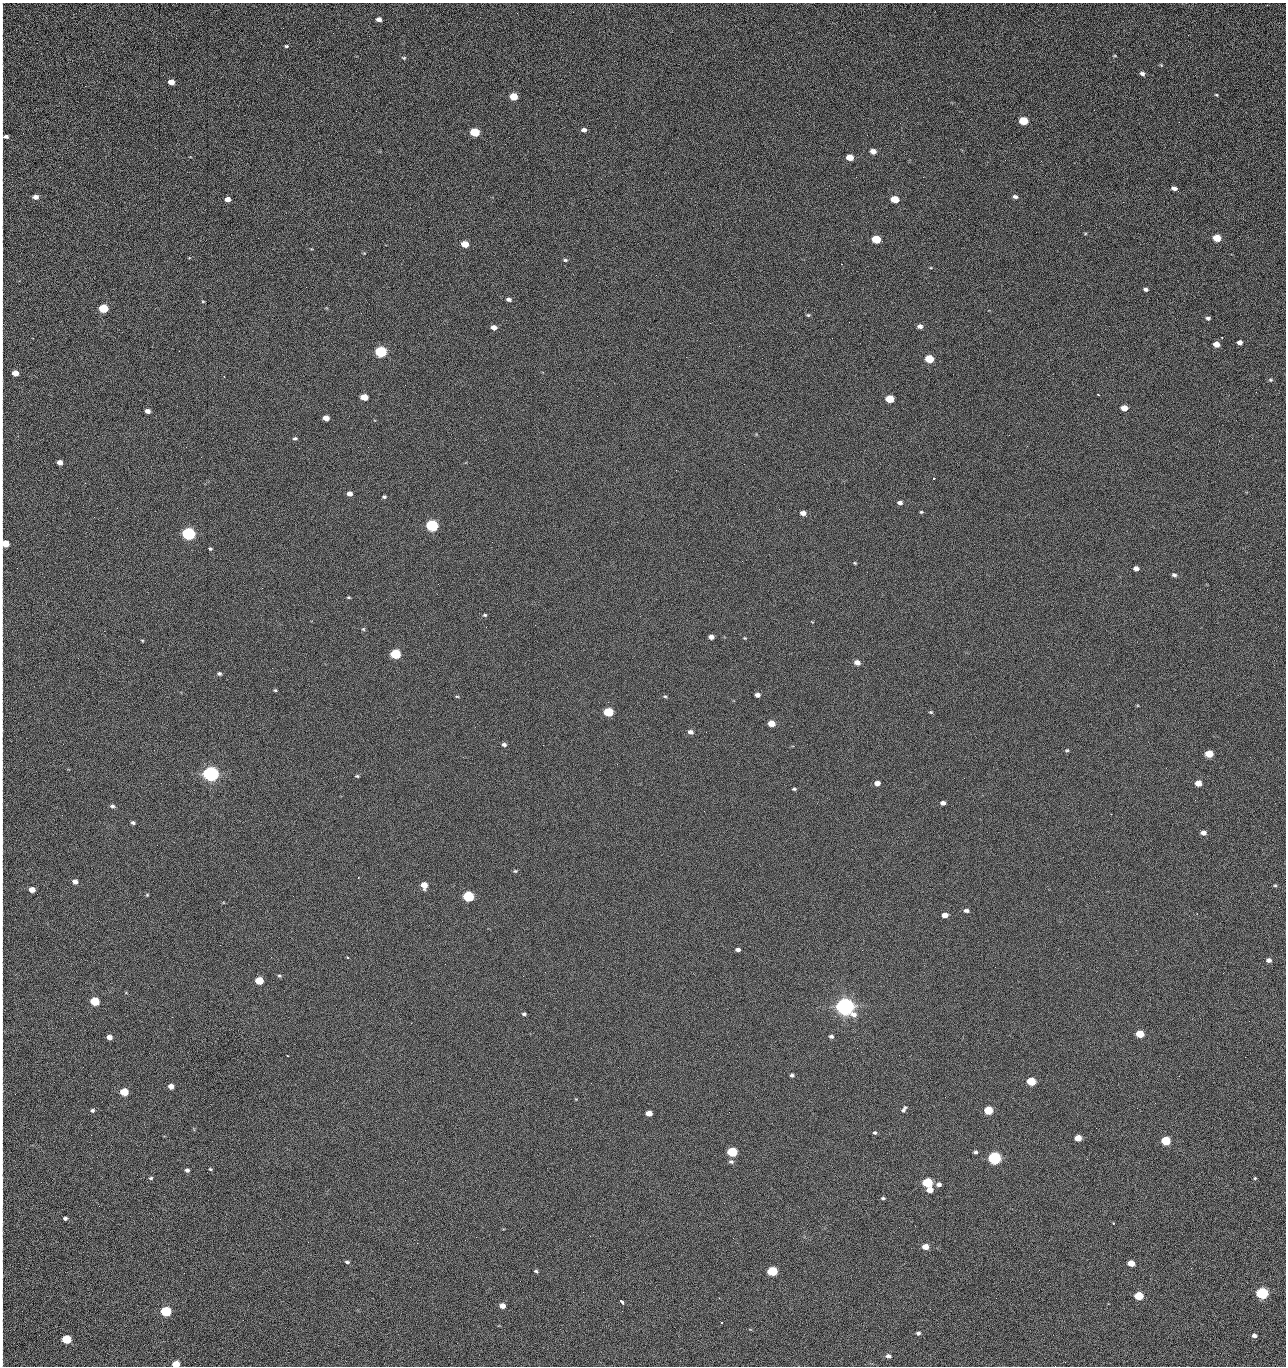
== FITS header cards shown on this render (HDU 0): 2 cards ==
NAXIS1  =                 1284 /fastest changing axis
NAXIS2  =                 1364 /next to fastest changing axis

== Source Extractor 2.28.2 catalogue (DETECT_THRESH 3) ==
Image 1284 x 1364 px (HDU 0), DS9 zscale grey, 1 PNG px = 1 image px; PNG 1288 x 1368 px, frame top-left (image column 1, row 1364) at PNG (2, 3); no overlay
Background 122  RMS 14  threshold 43.3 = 3 sigma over >= 5 px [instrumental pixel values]
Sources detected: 224; all 224 listed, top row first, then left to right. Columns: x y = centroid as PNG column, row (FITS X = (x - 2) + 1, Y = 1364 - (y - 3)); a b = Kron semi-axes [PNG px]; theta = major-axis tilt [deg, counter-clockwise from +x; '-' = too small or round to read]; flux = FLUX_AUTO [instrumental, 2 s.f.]
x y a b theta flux
2 10 21 2 90 2.5e+03
379 19 5 4 - 4.9e+03
1188 35 2 2 - 1.2e+03
2 39 10 2 90 2.2e+03
286 46 4 3 - 1.2e+03
1115 56 6 3 0 8.4e+02
404 58 6 5 - 1.5e+03
1161 65 4 4 - 9.9e+02
2 68 17 2 90 3.1e+03
1142 74 6 5 - 2.9e+03
171 82 5 4 - 8.6e+03
1216 95 5 3 - 9.4e+02
513 96 6 5 - 2.3e+04
2 118 17 2 90 3.1e+03
1023 121 6 5 - 4.3e+04
1179 122 2 2 - 1.2e+03
584 130 5 4 - 3.4e+03
475 132 6 5 - 5.3e+04
5 137 10 6 42 3.4e+03
873 151 6 5 - 6.5e+03
850 157 6 4 -11 1.6e+04
1041 161 2 2 - 1.9e+03
2 166 10 2 90 1.7e+03
856 177 2 2 - 2.3e+03
923 177 2 2 - 1.8e+04
1174 188 5 4 - 3.9e+03
35 197 6 5 - 5.1e+03
1015 197 6 4 -21 2.8e+03
227 199 5 4 - 5.8e+03
895 199 6 5 - 2.8e+04
1123 202 3 2 - 8.7e+02
2 215 22 2 90 4.1e+03
1217 238 6 5 - 2.4e+04
876 239 6 5 - 4.1e+04
465 244 6 4 -10 2.0e+04
565 260 6 4 -9 1.6e+03
2 262 20 2 90 4.0e+03
841 264 2 2 - 2.6e+04
656 275 2 2 - 1.6e+03
306 287 3 2 - 6.9e+02
1146 289 4 4 - 2.6e+03
2 295 12 2 90 2.2e+03
509 299 6 4 -14 3.1e+03
203 301 4 3 - 9.0e+02
103 308 6 5 - 5.2e+04
808 315 4 4 - 1.2e+03
1208 318 5 4 - 2.3e+03
849 322 2 2 - 4.7e+02
710 323 2 2 - 3.4e+03
920 326 5 4 - 3.8e+03
494 327 5 4 - 5.2e+03
33 338 3 2 - 9.2e+02
1240 342 5 4 - 4.3e+03
2 343 14 2 90 2.2e+03
1216 344 5 4 - 9.7e+03
739 346 2 2 - 5.3e+02
381 352 6 5 - 1.6e+05
929 359 6 5 - 3.9e+04
15 373 5 4 - 1.1e+04
1270 380 6 4 -1 1.4e+03
2 384 11 2 90 1.9e+03
1256 392 2 2 - 1.4e+03
1098 395 3 2 - 7.7e+02
364 397 5 4 - 2.0e+04
890 399 6 5 - 3.3e+04
1124 408 5 4 - 9.8e+03
147 411 5 4 - 4.9e+03
326 418 5 4 - 9.4e+03
2 425 9 2 90 1.6e+03
1009 435 2 2 - 3.3e+03
295 438 6 4 1 1.6e+03
1027 446 2 2 - 5.9e+02
186 447 2 2 - 3.1e+03
60 462 5 4 - 5.8e+03
85 483 3 2 - 1.1e+03
2 493 12 2 90 2.0e+03
349 494 5 4 - 5.1e+03
384 497 5 4 - 1.7e+03
900 503 5 4 - 3.3e+03
779 509 2 2 - 5.1e+02
2 511 13 2 90 2.0e+03
921 512 4 4 - 1.2e+03
803 513 5 4 - 5.2e+03
432 525 6 5 - 2.0e+05
189 534 6 5 - 3.2e+05
492 542 2 2 - 2.7e+03
5 544 6 6 - 2.0e+04
210 549 4 3 - 1.3e+03
742 561 3 2 - 8.0e+02
855 563 4 3 - 1.0e+03
17 568 2 2 - 4.1e+02
1136 568 5 4 - 5.2e+03
1174 575 5 4 - 2.3e+03
349 597 4 3 - 1.0e+03
485 615 5 4 - 1.4e+03
363 629 5 5 - 1.2e+03
711 637 5 4 - 5.1e+03
745 638 4 4 - 9.7e+02
142 640 5 3 - 9.8e+02
395 654 6 5 - 9.0e+04
857 662 5 4 - 7.2e+03
219 674 5 4 - 2.1e+03
275 690 4 4 - 1.2e+03
757 695 5 4 - 4.1e+03
457 696 5 3 - 1.0e+03
665 696 5 4 - 1.2e+03
608 712 6 5 - 5.9e+04
931 712 5 4 - 1.2e+03
2 715 12 2 90 1.8e+03
771 723 5 4 - 1.4e+04
690 732 6 4 -16 3.7e+03
706 732 2 2 - 7.2e+02
504 744 5 4 - 2.5e+03
543 745 2 2 - 3.1e+03
1067 750 5 4 - 1.3e+03
1209 754 5 5 - 2.6e+04
617 764 2 2 - 2.7e+03
211 774 6 5 - 7.2e+05
357 776 5 4 - 1.3e+03
877 783 5 4 - 5.8e+03
1198 783 5 4 - 1.3e+04
794 789 4 3 - 1.3e+03
943 803 5 4 - 3.9e+03
112 806 5 5 - 2.3e+03
1111 814 2 2 - 5.9e+02
133 823 4 3 - 2.1e+03
1203 833 5 4 - 5.8e+03
2 840 19 2 90 3.3e+03
515 871 6 5 - 1.3e+03
2 878 20 2 90 3.1e+03
75 881 5 4 - 5.5e+03
424 885 5 5 - 1.3e+04
1275 885 5 4 - 1.2e+03
32 889 5 4 - 9.7e+03
147 895 4 4 - 9.6e+02
468 896 6 5 - 1.2e+05
2 910 19 2 90 3.3e+03
966 911 6 5 - 2.9e+03
945 915 5 4 - 9.2e+03
738 950 5 4 - 3.3e+03
348 957 3 2 - 1.3e+03
1269 960 5 4 - 4.0e+03
279 976 6 4 -20 1.4e+03
523 976 2 2 - 2.1e+03
259 980 5 5 - 3.2e+04
95 1001 5 5 - 5.3e+04
2 1006 14 2 90 2.4e+03
845 1007 7 6 - 1.1e+06
524 1014 5 4 - 1.9e+03
172 1017 2 2 - 3.9e+02
411 1023 2 2 - 5.5e+03
1140 1034 5 5 - 2.9e+04
831 1036 5 4 - 2.1e+03
109 1037 5 4 - 6.2e+03
2 1047 16 2 90 2.5e+03
857 1048 2 2 - 1.3e+03
288 1056 3 2 - 7.3e+02
1245 1057 2 2 - 1.9e+03
792 1075 4 3 - 2.2e+03
1179 1076 3 2 - 2.7e+03
1031 1081 5 5 - 4.7e+04
171 1086 5 4 - 6.8e+03
2 1089 16 2 -87 2.8e+03
124 1092 5 5 - 3.1e+04
576 1099 4 4 - 8.3e+02
1155 1103 2 2 - 9.1e+02
904 1109 8 5 61 2.7e+03
92 1110 4 4 - 1.9e+03
988 1110 5 5 - 4.3e+04
729 1112 3 2 - 7.3e+02
649 1113 5 4 - 8.8e+03
2 1114 13 2 90 2.1e+03
875 1133 5 4 - 1.6e+03
91 1135 2 2 - 2.5e+03
1078 1138 5 4 - 1.7e+04
1166 1141 5 5 - 5.7e+04
571 1149 2 2 - 8.6e+02
732 1152 6 5 - 7.8e+04
975 1152 4 4 - 2.0e+03
2 1155 18 2 90 3.1e+03
994 1158 6 5 - 2.7e+05
1087 1159 3 2 - 1.5e+03
731 1161 7 5 -10 2.1e+03
210 1169 4 3 - 1.0e+03
187 1170 5 4 - 2.6e+03
151 1178 6 5 - 1.5e+03
1255 1178 5 4 - 1.1e+03
927 1182 6 5 - 8.4e+04
2 1183 17 2 90 3.1e+03
939 1184 6 5 - 3.5e+03
930 1190 5 5 - 9.5e+03
883 1198 5 4 - 1.4e+03
2 1218 18 2 90 3.1e+03
65 1218 4 3 - 2.1e+03
280 1219 2 2 - 2.1e+03
1113 1223 3 3 - 1.0e+03
476 1237 2 2 - 7.0e+03
308 1242 2 2 - 1.8e+03
417 1243 2 2 - 5.4e+03
925 1247 6 5 - 9.3e+03
2 1256 15 2 90 2.7e+03
347 1262 6 4 -10 1.7e+03
1131 1263 5 4 - 1.3e+04
1191 1268 2 2 - 4.2e+02
536 1271 5 3 - 1.7e+03
772 1271 6 5 - 8.0e+04
2 1276 8 2 90 1.1e+03
583 1292 2 2 - 4.9e+02
1262 1293 6 5 - 1.9e+05
1139 1296 5 5 - 4.5e+04
996 1298 2 2 - 2.6e+03
621 1301 5 3 - 2.7e+03
502 1306 5 4 - 7.5e+03
166 1311 6 5 - 1.0e+05
622 1311 3 2 - 8.2e+02
2 1316 9 2 90 1.6e+03
918 1333 5 4 - 2.1e+03
1254 1335 5 4 - 3.3e+03
66 1339 6 5 - 5.4e+04
2 1341 11 2 90 2.0e+03
888 1356 6 5 - 3.4e+03
2 1362 7 2 90 8.6e+02
176 1364 5 4 - 1.8e+04
1055 1366 2 2 - 2.0e+03
At the frame edge (FLAGS 8, measured only in part): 34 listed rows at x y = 2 10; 2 39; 2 68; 2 118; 5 137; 2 166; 2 215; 2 262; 2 295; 2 343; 2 384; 2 425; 2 493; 2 511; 5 544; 17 568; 2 715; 2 840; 2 878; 2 910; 2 1006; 2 1047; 2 1089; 2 1114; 2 1155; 2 1183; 2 1218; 2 1256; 2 1276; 2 1316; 2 1341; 2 1362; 176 1364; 1055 1366

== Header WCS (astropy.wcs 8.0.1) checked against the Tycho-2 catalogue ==
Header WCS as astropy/WCSLIB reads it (CRVAL/CRPIX/CD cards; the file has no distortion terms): RA---TAN/DEC--TAN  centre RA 15:41:40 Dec +51:59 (235.42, +51.98 deg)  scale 1.26 arcsec/px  FOV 26.9' x 28.5'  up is +92 deg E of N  parity flipped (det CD > 0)
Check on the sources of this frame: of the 60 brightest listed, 11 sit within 2.0 arcsec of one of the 12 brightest Tycho-2 stars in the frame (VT <= 12.29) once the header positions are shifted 0.35 arcsec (0.34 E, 0.07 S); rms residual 0.75 arcsec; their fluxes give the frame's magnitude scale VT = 24.55 - 2.5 log10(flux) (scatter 0.17 mag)
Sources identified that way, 11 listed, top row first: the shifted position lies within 2.0 arcsec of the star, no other Tycho-2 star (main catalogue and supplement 1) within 4.0 arcsec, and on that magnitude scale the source's flux lands within +1.5 / -3 mag of the star's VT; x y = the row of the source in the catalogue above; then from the Tycho-2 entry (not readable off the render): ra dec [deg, ICRS J2000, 3 dp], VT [Tycho-2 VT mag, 2 dp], TYC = Tycho-2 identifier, HIP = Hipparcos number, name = IAU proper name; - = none
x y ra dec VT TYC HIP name
381 352 235.614 +52.064 11.61 3489-1132-1 - -
432 525 235.514 +52.049 11.19 3489-1407-1 - -
189 534 235.515 +52.133 11.12 3489-1380-1 - -
211 774 235.378 +52.130 9.31 3489-1322-1 76850 -
468 896 235.303 +52.042 11.52 3489-958-1 - -
845 1007 235.232 +51.912 9.59 3489-824-1 - -
994 1158 235.143 +51.862 10.97 3489-1016-1 - -
927 1182 235.131 +51.886 12.29 3489-908-1 - -
772 1271 235.084 +51.941 11.45 3489-1346-1 - -
1262 1293 235.062 +51.771 11.53 3489-1453-1 - -
166 1311 235.075 +52.152 11.74 3489-912-1 - -